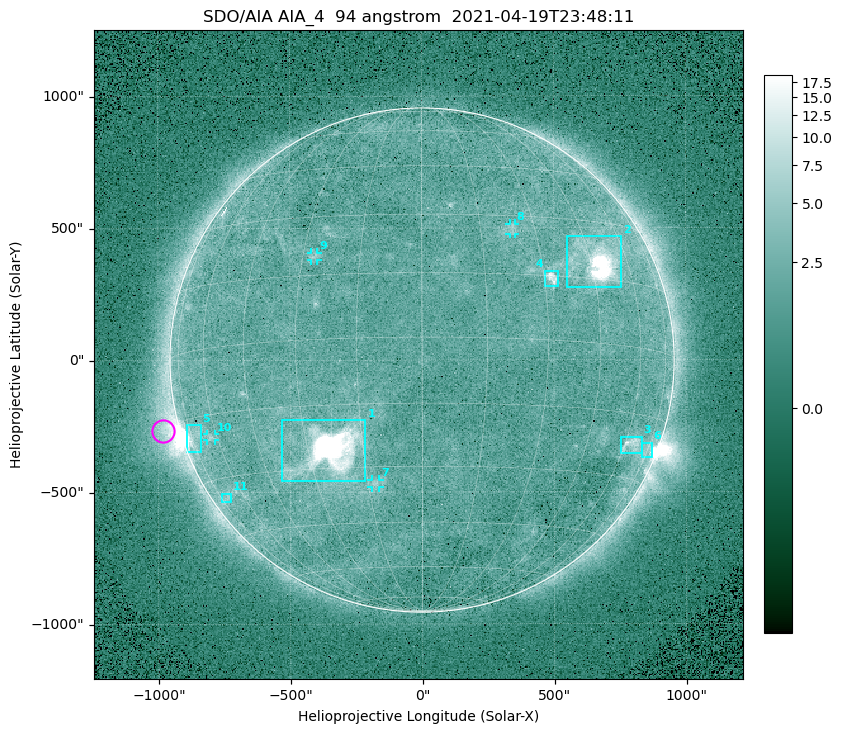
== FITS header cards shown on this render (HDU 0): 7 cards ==
TELESCOP= 'SDO/AIA '
INSTRUME= 'AIA_4   '
WAVELNTH=                   94
WAVEUNIT= 'angstrom'
DATE-OBS= '2021-04-19T23:48:11.12'
CTYPE1  = 'HPLN-TAN'
CTYPE2  = 'HPLT-TAN'

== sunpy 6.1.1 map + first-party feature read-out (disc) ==
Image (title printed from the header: SDO/AIA AIA_4  94 angstrom  2021-04-19T23:48:11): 512 x 512 px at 4.8 arcsec/px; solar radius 955 arcsec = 199 px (full disc in frame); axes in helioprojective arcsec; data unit not stated in the header (colour bar unlabelled)
Orientation: roll -0.138 deg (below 1 deg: not rotated)
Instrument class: DISC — disc imager (sunpy class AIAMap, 94 A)
Bright regions (active regions / flare kernels): reference = the median radial profile (limb darkening/brightening removed); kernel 5 px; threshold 5 sigma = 2.61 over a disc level ~1.8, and >= 1.15x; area >= 9 px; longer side >= 5 px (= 24 arcsec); searched inside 0.97 R_sun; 11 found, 11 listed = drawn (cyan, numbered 1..; 4 of them under ~33 arcsec drawn as corner ticks so the feature stays visible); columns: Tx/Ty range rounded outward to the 10 arcsec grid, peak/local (2 s.f.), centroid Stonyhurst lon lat
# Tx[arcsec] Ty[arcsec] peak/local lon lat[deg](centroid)
1 -540..-210 -460..-220 2040 -24 -26
2 550..760 270..470 35 +47 +19
3 750..830 -360..-290 4.4 +64 -22
4 470..520 280..340 6.5 +32 +15
5 -900..-840 -350..-240 6.1 -73 -19
6 830..870 -370..-310 3 +74 -22
7 -190..-160 -480..-450 3.1 -13 -34
8 330..360 470..520 2.7 +24 +26
9 -420..-390 380..410 2.8 -27 +20
10 -820..-780 -300..-280 2.8 -63 -20
11 -760..-720 -540..-500 2.4 -70 -35
Off-limb structures (1.02-1.3 R_sun): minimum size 50 px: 6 found; the strongest spans PA ~90..115 deg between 1.02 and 1.23 R_sun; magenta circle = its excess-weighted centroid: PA ~105 deg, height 1.06 R_sun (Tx ~-980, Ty ~-270 arcsec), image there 4.8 x the reference